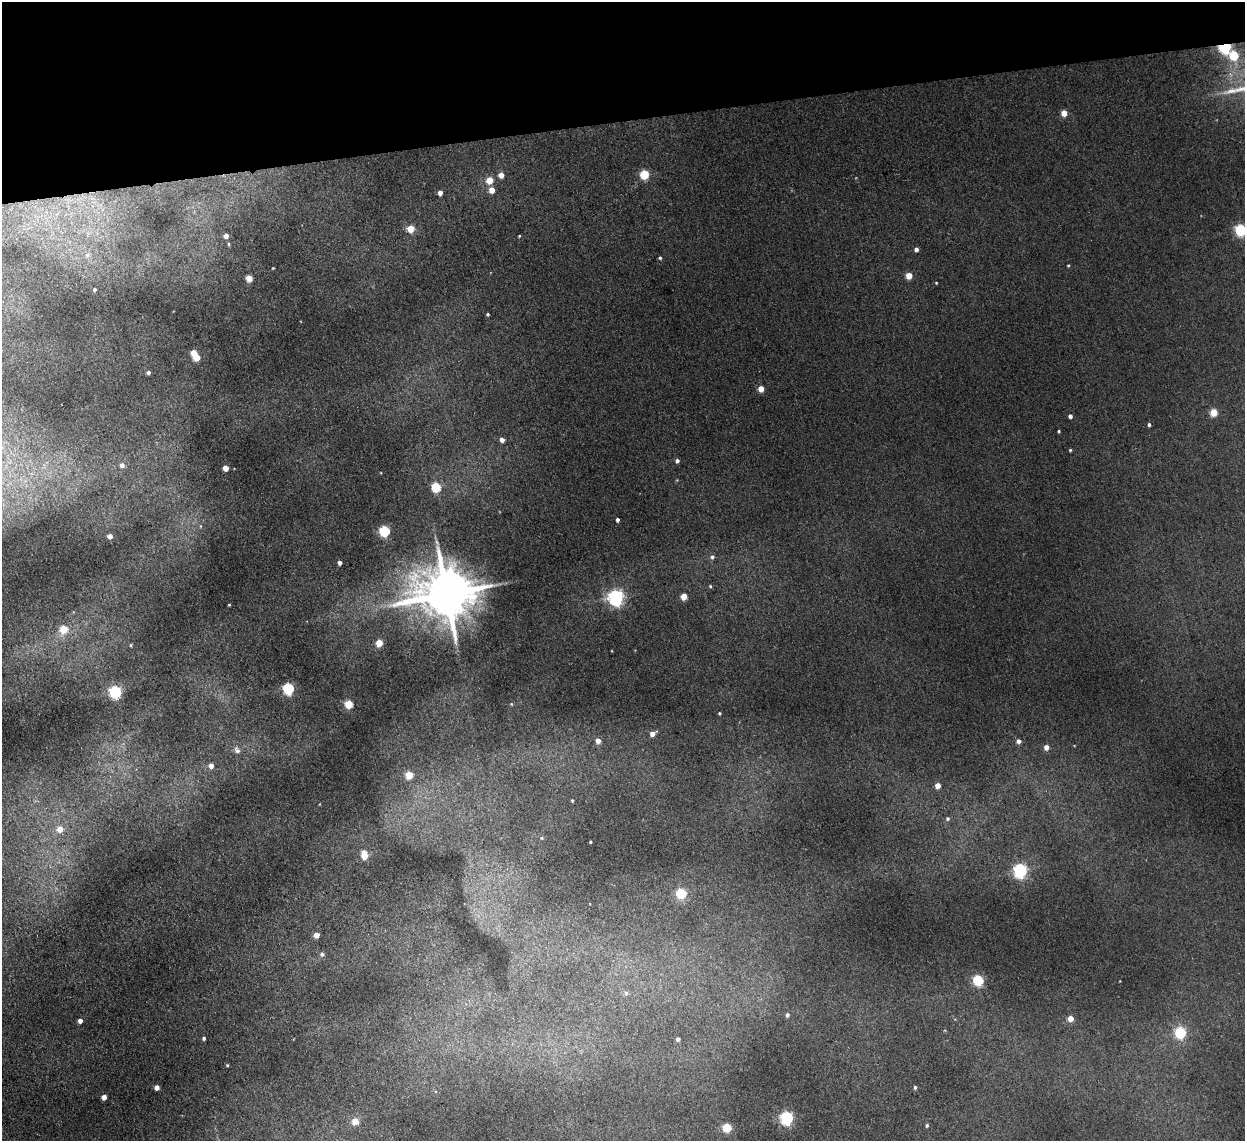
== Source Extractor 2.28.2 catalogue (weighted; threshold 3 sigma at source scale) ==
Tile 3 of 4 x 4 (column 3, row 1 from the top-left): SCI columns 2541-3783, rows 3571-4709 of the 5079 x 4977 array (HDU 1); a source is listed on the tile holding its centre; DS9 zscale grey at full resolution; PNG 1247 x 1143 px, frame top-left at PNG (2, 2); no overlay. Shown black and unused: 11% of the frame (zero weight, under 2 of 3 exposures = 3% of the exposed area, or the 3 px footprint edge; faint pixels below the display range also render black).
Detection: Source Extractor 2.28.2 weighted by HDU 2 'WHT'; one run over the whole footprint, this tile lists its part. Background 0.072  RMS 0.01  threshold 0.0452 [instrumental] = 3 sigma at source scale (4.5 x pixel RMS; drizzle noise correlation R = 1.50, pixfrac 1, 0.05/0.05 arcsec/px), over >= 5 px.
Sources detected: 90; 1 inside a brighter listed object's ellipse — not listed separately; the other 89 listed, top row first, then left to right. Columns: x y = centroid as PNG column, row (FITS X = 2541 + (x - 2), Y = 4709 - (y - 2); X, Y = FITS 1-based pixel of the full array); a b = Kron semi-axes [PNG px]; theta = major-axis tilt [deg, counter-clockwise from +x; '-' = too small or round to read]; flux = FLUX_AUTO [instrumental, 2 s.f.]
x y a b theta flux
1225 47 6 5 - 180
1234 55 6 5 - 42
1064 113 5 4 - 14
644 174 5 5 - 52
501 175 5 4 - 9.5
489 180 5 5 - 18
492 190 5 4 - 11
440 192 5 4 - 4.7
411 229 5 5 - 22
1241 230 6 5 - 120
226 236 5 4 - 6.4
519 236 3 3 - 0.91
228 244 5 4 - 1.4
916 249 4 4 - 3.5
87 255 8 8 - 4.9
660 258 4 4 - 1.2
1068 265 4 3 - 0.86
273 268 3 3 - 0.77
909 276 5 4 - 17
249 278 5 4 - 16
936 283 4 3 - 0.77
94 289 4 3 - 1.5
488 314 3 3 - 1.4
196 357 5 5 - 20
148 372 4 4 - 2.7
761 389 5 4 - 13
1214 412 5 5 - 27
1070 416 4 4 - 3.3
1149 425 4 4 - 1.8
1059 431 3 3 - 1.1
502 440 4 4 - 4.9
1070 450 3 3 - 1.1
677 461 5 5 - 2.7
122 465 6 6 - 4.9
225 468 4 4 - 12
436 487 5 5 - 67
617 520 4 3 - 2.6
200 526 5 3 - 1
384 531 5 5 - 93
110 536 4 4 - 7.2
712 557 6 6 - 2.4
340 563 4 4 - 3.7
710 586 4 4 - 1.1
446 594 17 14 -2 6300
684 596 5 4 - 16
616 597 6 6 - 330
229 605 3 3 - 0.86
64 629 5 5 - 31
379 643 5 4 - 21
131 645 5 3 - 0.9
288 688 6 5 - 110
115 692 6 5 - 160
348 704 5 5 - 42
511 704 5 4 - 1
719 713 3 3 - 1.2
652 734 5 4 - 7.5
598 741 5 4 - 8
1018 741 5 5 - 4
1046 747 5 4 - 7.1
237 750 10 7 -59 4.2
211 766 5 5 - 6.2
409 775 5 5 - 27
938 785 4 4 - 11
572 801 4 3 - 1.1
948 819 5 5 - 2.1
60 829 6 6 - 12
542 838 6 4 21 1.5
590 842 3 2 - 0.95
364 855 8 5 -83 23
1020 871 6 5 - 220
681 893 5 5 - 75
316 935 4 4 - 9
322 954 6 5 - 2.4
978 980 5 5 - 90
626 993 6 5 - 2.2
787 1015 5 4 - 2.5
1070 1018 4 4 - 12
80 1021 4 4 - 5.5
1180 1032 6 5 - 100
204 1038 4 4 - 1.8
678 1039 4 3 - 3
227 1065 4 3 - 1
157 1087 4 4 - 6.2
915 1087 4 3 - 1.7
104 1097 4 4 - 7
787 1118 6 5 - 170
355 1121 5 5 - 17
927 1125 4 3 - 1.5
727 1128 5 5 - 45
Overlapping masked pixels (flux is a lower limit): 1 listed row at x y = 1225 47
Isophote crosses this tile's border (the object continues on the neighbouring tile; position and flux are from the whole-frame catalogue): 1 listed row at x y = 1241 230